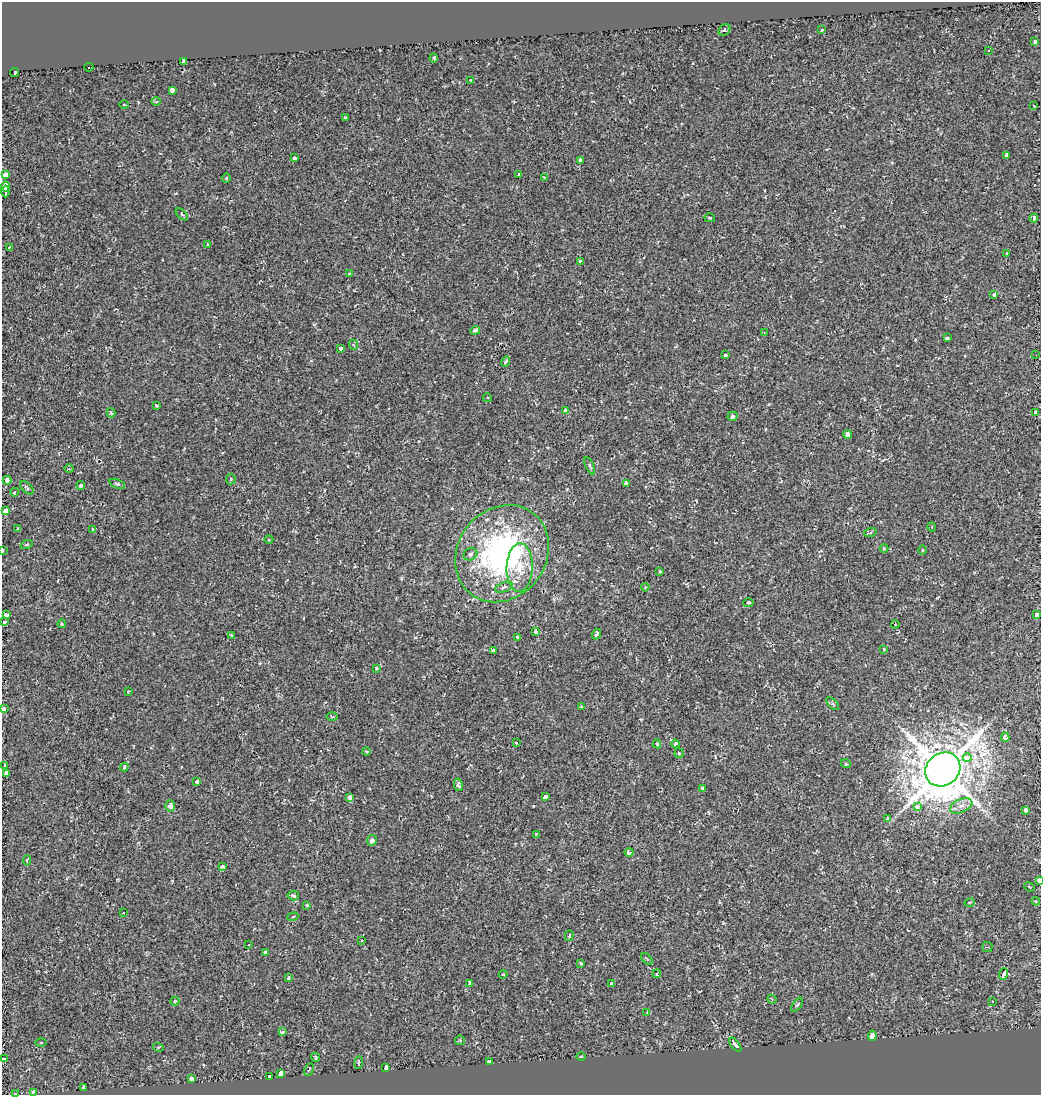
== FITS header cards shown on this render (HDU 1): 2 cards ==
NAXIS1  =                 1039
NAXIS2  =                 1093

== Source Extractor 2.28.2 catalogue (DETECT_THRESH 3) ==
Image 1039 x 1093 px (HDU 1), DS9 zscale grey, 1 PNG px = 1 image px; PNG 1043 x 1097 px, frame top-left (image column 1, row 1093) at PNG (2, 2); each listed source drawn as its Kron ellipse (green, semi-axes under 4 px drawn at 4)
Background 0.00253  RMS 0.0053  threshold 0.0159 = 3 sigma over >= 5 px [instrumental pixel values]
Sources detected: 162; all 162 listed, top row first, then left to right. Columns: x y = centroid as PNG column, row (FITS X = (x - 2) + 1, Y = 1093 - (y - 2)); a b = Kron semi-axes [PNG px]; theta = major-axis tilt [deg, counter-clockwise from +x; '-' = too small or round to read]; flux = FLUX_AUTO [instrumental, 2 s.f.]
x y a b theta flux
724 30 6 5 - 0.6
822 30 4 3 - 0.31
1034 42 3 3 - 11
989 51 4 3 - 0.38
434 58 4 3 - 0.66
183 62 3 3 - 5.6
89 67 4 3 - 1.3
14 73 4 3 - 6.8
471 80 3 3 - 0.49
172 90 3 3 - 4.3
156 101 5 3 - 0.43
124 105 5 3 - 0.31
1034 106 3 2 - 0.22
346 118 4 3 - 1.5
1006 155 4 3 - 1.2
295 158 4 3 - 0.51
580 160 3 3 - 2.1
519 174 3 3 - 2.4
6 175 4 4 - 27
544 177 3 2 - 0.23
226 178 4 4 - 0.41
5 186 5 4 - 17
5 192 6 3 -89 16
182 214 8 3 -45 0.39
710 218 5 4 - 0.52
1034 218 4 3 - 2.2
207 244 2 2 - 0.24
9 247 4 2 - 0.4
1007 253 3 2 - 0.29
580 261 4 3 - 1.6
349 273 3 2 - 0.24
994 294 4 3 - 2.2
475 330 5 4 - 1
764 332 3 2 - 0.23
947 338 3 3 - 2.2
354 345 5 3 - 0.39
341 348 3 3 - 0.9
726 355 3 3 - 2.1
1036 355 2 2 - 0.2
506 362 5 3 - 1.3
487 398 4 3 - 0.43
156 405 3 3 - 0.74
565 410 3 3 - 1.4
1036 412 4 3 - 4.6
111 413 5 4 - 0.75
733 416 5 4 - 1.3
848 434 4 4 - 3.5
590 466 9 4 -65 0.68
69 469 4 4 - 0.51
231 479 5 5 - 0.5
7 480 4 3 - 18
626 483 4 4 - 5.7
117 484 8 4 -24 0.6
81 486 4 4 - 1
27 488 8 4 -43 0.68
15 492 4 4 - 0.55
6 511 4 3 - 73
932 527 4 3 - 0.29
18 529 4 2 - 0.34
92 530 4 3 - 0.41
870 533 6 4 19 0.46
269 540 4 3 - 0.28
26 545 6 3 19 0.38
884 548 4 4 - 0.35
3 550 4 2 - 1.1
922 550 5 3 - 0.3
470 554 7 6 - 0.86
502 554 51 44 53 94
520 567 24 13 88 8.3
660 571 3 2 - 0.42
504 587 9 4 20 0.96
645 587 4 4 - 0.35
748 602 5 4 - 1
7 614 4 3 - 22
1037 615 3 3 - 8.9
4 622 4 3 - 4.2
62 624 4 4 - 0.35
895 624 4 4 - 0.36
536 631 3 3 - 3.9
596 634 5 3 - 0.86
231 635 3 2 - 0.64
518 637 4 3 - 1.9
884 649 4 3 - 0.34
493 650 3 3 - 2.1
376 668 4 3 - 0.56
128 691 3 2 - 0.39
833 704 8 4 -46 0.63
581 707 3 3 - 0.66
3 709 3 3 - 7
332 717 5 3 - 0.38
1005 737 4 4 - 4.5
516 743 4 3 - 0.35
657 744 4 3 - 0.88
675 744 4 3 - 0.75
366 752 4 3 - 0.54
679 753 5 4 - 0.49
967 758 4 4 - 11
846 764 5 3 - 0.34
4 765 3 3 - 1.7
124 767 4 3 - 0.94
943 769 18 16 39 1600
6 773 4 3 - 16
197 782 4 3 - 2.7
458 785 6 4 -79 1.4
703 788 4 3 - 0.86
350 797 4 3 - 6.1
545 797 4 3 - 4.1
170 806 5 5 - 2.1
961 806 12 6 23 2.2
917 807 3 3 - 4.6
1025 810 3 3 - 2
887 819 4 3 - 1.4
536 834 3 3 - 1
372 840 5 5 - 1.5
629 852 4 3 - 1.5
27 860 5 3 - 0.85
222 867 4 3 - 2.2
1040 880 3 2 - 38
1029 887 5 4 - 0.46
293 896 5 4 - 0.96
1036 901 4 4 - 0.3
970 902 5 3 - 0.31
307 905 3 3 - 0.69
123 913 3 2 - 0.19
293 917 5 4 - 0.55
569 936 5 4 - 0.49
362 940 3 3 - 2
249 945 3 3 - 0.37
987 947 5 5 - 0.53
265 952 4 3 - 2
647 959 7 4 -46 0.54
581 963 3 3 - 1.2
503 974 4 3 - 0.55
657 974 4 4 - 0.78
1004 974 6 3 70 3.1
288 978 3 3 - 0.46
470 983 4 3 - 2.7
611 984 3 3 - 0.55
772 999 4 4 - 0.42
175 1001 4 4 - 0.45
993 1002 3 2 - 0.26
797 1005 8 4 54 0.52
647 1012 3 3 - 0.33
282 1032 4 3 - 1.4
872 1036 5 4 - 36
460 1040 5 4 - 0.42
41 1043 5 3 - 0.31
735 1045 8 3 -51 26
158 1047 5 3 - 0.35
315 1057 4 3 - 0.51
581 1057 4 3 - 0.33
3 1059 3 3 - 8.4
489 1061 4 3 - 1.2
359 1062 6 4 82 0.46
386 1067 4 3 - 9.3
309 1070 6 3 62 0.35
281 1073 4 3 - 16
269 1076 4 3 - 9.5
191 1079 3 3 - 9.1
84 1087 4 3 - 3.6
33 1092 3 3 - 8.7
15 1093 3 2 - 0.69
At the frame edge (FLAGS 8, measured only in part): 8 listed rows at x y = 6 511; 3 550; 4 622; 3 709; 1040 880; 3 1059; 33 1092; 15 1093